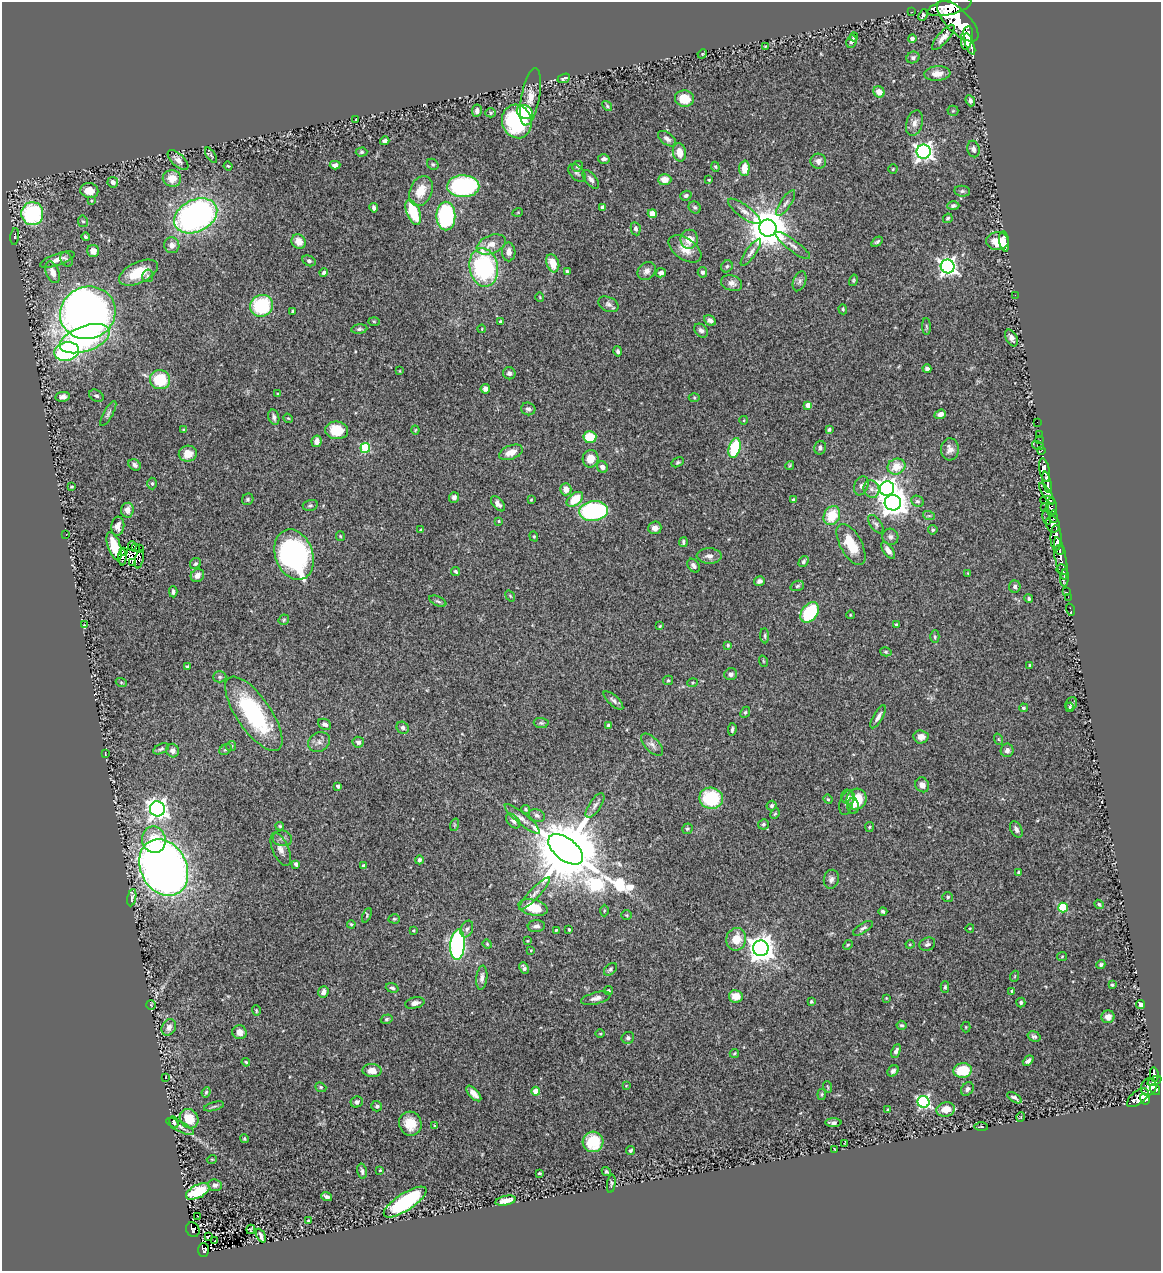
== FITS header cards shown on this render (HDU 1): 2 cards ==
NAXIS1  =                 1159
NAXIS2  =                 1269

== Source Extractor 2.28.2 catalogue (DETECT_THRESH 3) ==
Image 1159 x 1269 px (HDU 1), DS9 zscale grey, 1 PNG px = 1 image px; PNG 1163 x 1273 px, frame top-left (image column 1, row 1269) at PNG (2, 2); each listed source drawn as its Kron ellipse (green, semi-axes under 4 px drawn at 4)
Background 0.68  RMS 0.027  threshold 0.0802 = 3 sigma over >= 5 px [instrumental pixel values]
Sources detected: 428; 3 with non-positive FLUX_AUTO (blend fragments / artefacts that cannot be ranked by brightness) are neither listed nor drawn; the other 425 listed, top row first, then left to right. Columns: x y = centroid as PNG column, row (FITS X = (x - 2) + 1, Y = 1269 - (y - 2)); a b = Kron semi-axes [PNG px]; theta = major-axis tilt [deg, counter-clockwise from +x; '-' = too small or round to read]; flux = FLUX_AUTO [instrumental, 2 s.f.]
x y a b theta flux
949 7 22 8 14 6100
912 12 2 2 - 11
923 15 6 3 65 4.1
958 21 26 11 -44 9700
854 37 4 3 - 2.8
943 37 16 5 49 12
967 38 12 6 79 3500
912 39 4 4 - 7.8
851 41 6 5 - 5.4
970 44 11 4 -69 1900
765 47 4 4 - 1.5
702 54 5 4 - 1.8
913 57 6 5 - 4.4
937 74 13 7 5 15
564 78 7 3 23 4.3
879 92 6 5 - 14
530 97 29 9 79 23
684 99 9 8 - 39
970 101 6 4 -68 5.2
607 106 5 4 - 2.2
477 111 6 5 - 7.1
953 111 5 5 - 2.4
525 112 8 6 -25 80
491 113 5 4 - 2.5
355 120 3 2 - 1.6
517 121 17 14 -74 200
914 123 13 8 72 10
667 139 10 6 -36 7.9
385 141 5 4 - 7.2
973 149 8 6 -76 6.6
362 152 6 4 3 2.8
679 152 9 6 -77 20
924 152 7 7 - 830
211 155 8 3 -57 2.7
604 159 6 4 2 6.6
178 160 13 6 -43 12
818 161 8 7 - 11
433 164 6 5 - 2.9
335 165 5 4 - 7.8
228 166 4 3 - 1.6
578 166 5 5 - 3.3
715 167 5 4 - 2.1
744 168 7 5 87 27
893 169 4 4 - 1.8
577 173 10 6 -46 5.4
172 178 9 8 - 26
591 179 11 5 -50 6.4
665 180 6 5 - 20
709 180 3 3 - 1.6
113 182 5 5 - 7.1
463 186 16 11 -2 280
89 191 9 7 -12 19
421 191 16 11 67 33
962 191 8 5 -7 3.7
686 196 6 4 19 3.8
91 201 3 3 - 1.8
786 203 15 5 57 6.9
953 206 6 4 1 4.3
602 207 4 3 - 5.8
695 207 6 5 - 3.7
374 208 4 3 - 4.7
744 211 19 6 -36 13
413 212 13 6 -67 78
518 212 5 3 - 1.5
32 214 11 11 - 210
652 214 4 4 - 27
196 216 23 16 27 550
446 216 14 9 90 230
948 218 5 4 - 2.7
83 221 6 5 - 2.9
768 228 8 8 - 5600
636 229 6 5 - 5.2
15 236 8 4 83 2.8
85 237 4 3 - 2.8
689 239 9 8 - 23
299 241 7 6 - 20
997 241 11 9 -5 26
1004 241 10 5 -82 16
877 242 6 3 34 3
491 244 15 9 22 18
172 245 8 7 - 10
793 245 21 5 -37 11
685 249 18 10 -34 23
93 251 6 6 - 15
509 252 9 6 -87 11
751 252 16 5 55 7.7
57 259 18 6 20 15
67 260 8 5 -56 4.9
309 261 7 5 -26 3.8
553 263 9 6 -70 27
727 266 6 5 - 3.8
948 266 7 6 - 750
484 267 19 14 -80 230
567 271 3 3 - 2.6
647 271 10 8 44 9.3
53 272 11 6 -68 16
702 272 5 4 - 4.8
138 273 21 10 25 48
324 273 4 4 - 3.9
661 273 5 4 - 9.7
148 276 6 5 - 3.3
853 280 6 4 75 2.4
800 281 10 6 70 5.6
732 283 11 7 -20 9.1
1015 295 2 2 - 4.6
540 297 5 3 - 1.4
608 304 10 7 -26 6.8
262 306 11 10 - 120
843 309 5 4 - 2.5
292 311 3 2 - 1.8
88 313 28 26 22 1400
710 320 6 4 -28 8.6
374 321 6 4 -2 1.9
500 321 4 3 - 2.1
926 326 8 4 -88 2.7
359 329 8 4 6 4.1
482 329 4 3 - 1.5
701 331 8 5 -47 5.8
1011 338 9 5 -61 6.5
85 339 26 12 19 230
618 351 5 4 - 4.4
67 352 12 9 13 290
927 369 4 4 - 5.8
400 371 3 2 - 1.2
509 373 6 6 - 6.1
160 380 10 9 - 69
485 389 5 4 - 7.7
278 394 4 3 - 2.6
96 396 7 5 -30 4.6
63 397 7 5 8 7.2
694 398 5 3 - 1.7
808 405 4 4 - 18
528 409 7 6 - 4.4
108 414 14 4 60 5.5
940 414 6 4 21 8.5
274 417 8 5 -75 5.4
288 418 5 4 - 1.9
744 420 4 3 - 1.4
1037 422 2 2 - 8.9
829 429 4 4 - 3.3
183 430 3 3 - 2.4
337 430 11 9 -5 44
415 430 4 4 - 1.8
1039 434 2 2 - 10
590 437 6 6 - 55
1040 440 2 2 - 16
316 441 6 5 - 10
1038 445 6 3 -15 110
365 448 5 5 - 110
735 448 10 5 74 110
820 448 7 6 - 6.3
950 449 11 9 87 10
1041 451 4 3 - 26
511 452 12 7 20 19
188 454 9 8 - 19
590 459 9 8 - 25
678 462 6 4 29 3.1
135 465 6 5 - 6.7
790 465 5 3 - 1.9
896 466 9 7 24 28
602 467 6 5 - 7.7
1044 470 12 5 -79 2100
1047 482 11 4 -78 1300
152 484 6 4 -88 3.3
861 486 10 7 69 6.6
71 487 3 2 - 1.8
566 489 6 5 - 15
871 489 9 7 -66 8.8
887 489 7 7 - 900
1047 494 12 4 -57 860
454 497 5 5 - 5.7
248 499 6 5 - 3.5
575 499 9 6 40 41
531 500 4 3 - 1.8
793 500 4 4 - 3.3
1047 500 7 3 -2 470
917 501 6 5 - 3.6
893 503 8 7 - 1900
498 504 9 5 -50 8.6
310 505 7 5 15 3.4
1051 507 8 5 89 550
1045 508 2 2 - 21
127 510 7 6 - 14
593 511 14 10 5 240
832 516 10 8 63 48
929 516 6 4 -18 2.3
1047 517 8 3 -83 330
1053 517 6 3 -83 430
499 521 3 3 - 1.7
876 524 11 5 -53 4.8
1053 524 8 6 -68 1300
118 526 9 6 84 12
655 528 6 6 - 11
421 530 4 3 - 2.8
933 530 5 4 - 2.8
66 535 2 2 - 4.3
340 536 5 4 - 1.9
534 536 5 4 - 2.2
890 537 8 8 - 6.6
1056 538 13 5 -90 3100
683 542 5 3 - 3.3
851 544 23 10 -61 51
114 546 15 6 -71 44
132 546 5 3 - 1.5
135 547 3 2 - 1.9
139 549 3 2 - 1.2
888 550 10 5 -53 9.2
1059 550 5 3 - 760
123 552 3 2 - 3.2
294 555 26 18 -70 420
709 556 12 7 -2 9.6
122 557 8 3 -90 2.2
1061 558 21 5 -79 1400
139 559 9 3 78 1.5
803 561 6 4 57 3.9
132 563 4 2 - 2.3
195 564 6 5 - 3.3
694 566 7 5 -55 6.2
1062 570 6 5 - 320
456 572 4 3 - 3
968 573 3 2 - 1.5
197 575 7 6 - 12
1064 578 8 4 86 210
759 581 5 4 - 6
797 586 7 5 20 3.5
1015 587 6 5 - 5.5
173 592 5 3 - 4.4
1067 592 2 2 - 7.2
510 596 6 3 -54 1.8
1068 597 2 2 - 10
1029 599 4 4 - 3.1
438 601 9 4 -24 3.7
1070 610 6 2 -73 14
810 612 11 7 53 110
850 615 4 2 - 1.4
284 620 6 4 47 2.5
897 624 3 3 - 2.8
84 625 2 2 - 1.1
660 626 4 3 - 1.9
765 636 7 4 -87 3.2
935 637 6 4 90 2.9
728 645 4 3 - 2.8
886 652 6 4 -16 2.7
763 661 6 3 -71 1.4
1030 665 4 3 - 2
187 667 4 4 - 2.8
731 674 6 6 - 6
220 677 6 5 - 3.7
668 680 5 4 - 2.6
121 682 5 3 - 1.9
693 683 5 3 - 1.9
613 700 12 5 -43 5.7
1071 704 7 5 62 4.1
1070 707 4 3 - 2
1023 708 4 3 - 2.4
745 712 6 4 66 2.8
254 714 43 17 -55 190
878 717 13 5 60 7.9
541 723 7 5 -1 3.4
325 724 7 5 -23 6.1
608 726 4 3 - 8.8
403 728 6 5 - 5
732 729 6 3 84 3.7
921 737 7 6 - 11
998 739 6 3 -70 1.8
319 742 11 9 33 10
358 742 6 5 - 7.2
652 745 14 7 -45 9.1
231 746 5 5 - 2.2
161 749 8 4 25 4.1
225 749 7 5 35 3.3
1007 750 7 6 - 7.7
172 751 7 6 - 7.4
105 754 3 2 - 1.2
922 785 7 6 - 8.9
338 786 4 3 - 6
848 797 7 6 - 4.9
711 798 12 10 -10 110
828 799 5 4 - 2
856 799 10 10 - 41
846 803 12 6 74 6
595 805 14 6 56 8.4
772 806 5 4 - 3.5
853 806 8 6 -88 8.6
157 809 7 7 - 1000
526 809 5 4 - 2.7
775 814 5 4 - 2.4
537 815 8 6 -24 5.8
522 819 22 5 -39 11
513 821 8 5 -46 6.1
763 824 5 5 - 3.8
454 825 6 4 71 2.3
280 826 4 3 - 2
869 827 5 4 - 2.3
687 829 6 5 - 3
1016 829 9 5 -64 6.5
282 838 10 8 -10 6.2
154 840 13 11 -82 46
281 849 18 8 -66 12
566 849 20 11 -38 23000
419 860 4 4 - 3.8
296 864 4 4 - 4.8
364 866 4 3 - 3.5
164 867 30 23 -63 1700
1019 873 3 3 - 4.1
831 879 9 7 78 7.2
535 893 21 5 47 11
948 897 5 4 - 2.9
132 898 9 4 80 4.3
1099 904 5 4 - 3.4
533 907 15 8 -14 51
1063 908 5 5 - 100
604 910 6 3 89 1.8
883 911 4 3 - 3.6
367 915 8 4 66 2.7
627 915 5 4 - 2.3
394 919 5 4 - 2.4
351 924 4 3 - 2.1
536 926 9 6 5 6.5
863 928 11 5 33 5.7
970 928 4 3 - 1.4
467 929 8 6 68 4.9
556 930 3 3 - 1.8
569 930 4 3 - 2.1
414 931 4 3 - 1.8
736 939 11 10 - 32
527 941 3 2 - 1.3
487 944 5 4 - 2
910 944 4 4 - 1.8
927 944 8 6 25 5.2
457 945 15 7 86 370
848 945 5 4 - 2.1
761 948 8 7 - 2000
531 950 3 2 - 1.2
1062 956 5 4 - 1.9
1101 964 4 4 - 3.3
524 968 6 4 -63 4.7
610 969 7 5 43 3.5
1015 976 5 3 - 1.6
482 978 12 5 84 8.9
1112 985 4 3 - 2.4
945 987 6 4 89 2.8
392 988 6 4 -19 3.8
609 991 4 4 - 2.8
1012 991 4 3 - 5.3
323 992 6 5 - 8.6
736 996 7 6 - 24
596 998 15 6 14 9.4
886 998 3 2 - 1.3
811 1002 4 3 - 1.9
415 1003 10 5 13 8.6
1021 1003 5 4 - 3.9
151 1005 5 5 - 2
1140 1005 4 3 - 4.9
256 1011 5 3 - 1.9
1108 1017 6 6 - 9.4
387 1019 6 4 18 2.9
902 1025 5 4 - 3.6
169 1027 9 6 62 8.6
966 1027 5 5 - 2.2
239 1032 7 7 - 13
600 1034 5 3 - 1.7
1034 1036 7 5 -19 4
628 1038 6 6 - 5.5
896 1051 7 4 66 5.9
734 1053 5 4 - 2.5
1028 1061 6 4 41 5.5
246 1062 4 3 - 2
372 1070 9 6 -2 15
963 1070 9 7 5 55
893 1071 6 5 - 5.4
1154 1074 7 4 -82 320
166 1077 3 2 - 1.1
1154 1081 7 3 23 290
626 1086 4 2 - 1.1
321 1087 6 4 -21 2.4
828 1087 6 3 -70 1.8
1149 1087 9 7 67 680
967 1089 7 5 51 5.3
1155 1089 6 4 -56 630
536 1091 4 4 - 31
206 1092 5 4 - 2.3
474 1094 10 4 -47 11
822 1094 6 4 84 2.4
1014 1098 8 3 -33 4.3
1138 1098 13 6 38 730
1145 1099 6 4 -58 480
357 1102 6 5 - 4.5
923 1102 6 6 - 350
214 1106 10 3 15 3.3
377 1106 5 5 - 4.5
888 1109 3 3 - 1.7
946 1109 9 7 13 23
1021 1117 5 3 - 1.4
189 1119 10 9 - 38
174 1122 6 3 -66 2.6
833 1123 8 4 0 5.5
410 1124 12 11 - 34
435 1126 3 3 - 1.9
180 1127 15 5 -28 7.8
981 1127 7 3 0 1.8
244 1139 4 4 - 2.4
593 1142 10 10 - 59
845 1144 4 2 - 1.5
834 1149 3 2 - 1.1
630 1151 5 4 - 3.1
212 1159 5 3 - 1.5
380 1170 4 4 - 1.7
362 1171 7 5 -77 4.7
606 1172 4 4 - 4
539 1173 3 2 - 2.1
611 1184 9 3 82 2.7
215 1185 7 6 - 5.3
198 1191 13 6 27 77
327 1196 5 3 - 4.9
505 1201 10 4 13 17
405 1202 25 8 33 240
198 1216 3 2 - 1.6
308 1221 3 3 - 2.3
251 1229 5 2 - 2
193 1230 7 6 - 95
208 1236 4 2 - 2.9
261 1236 7 3 -65 5.6
215 1240 3 2 - 2.2
204 1250 7 5 -89 140
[3 non-positive-flux detections neither listed nor drawn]